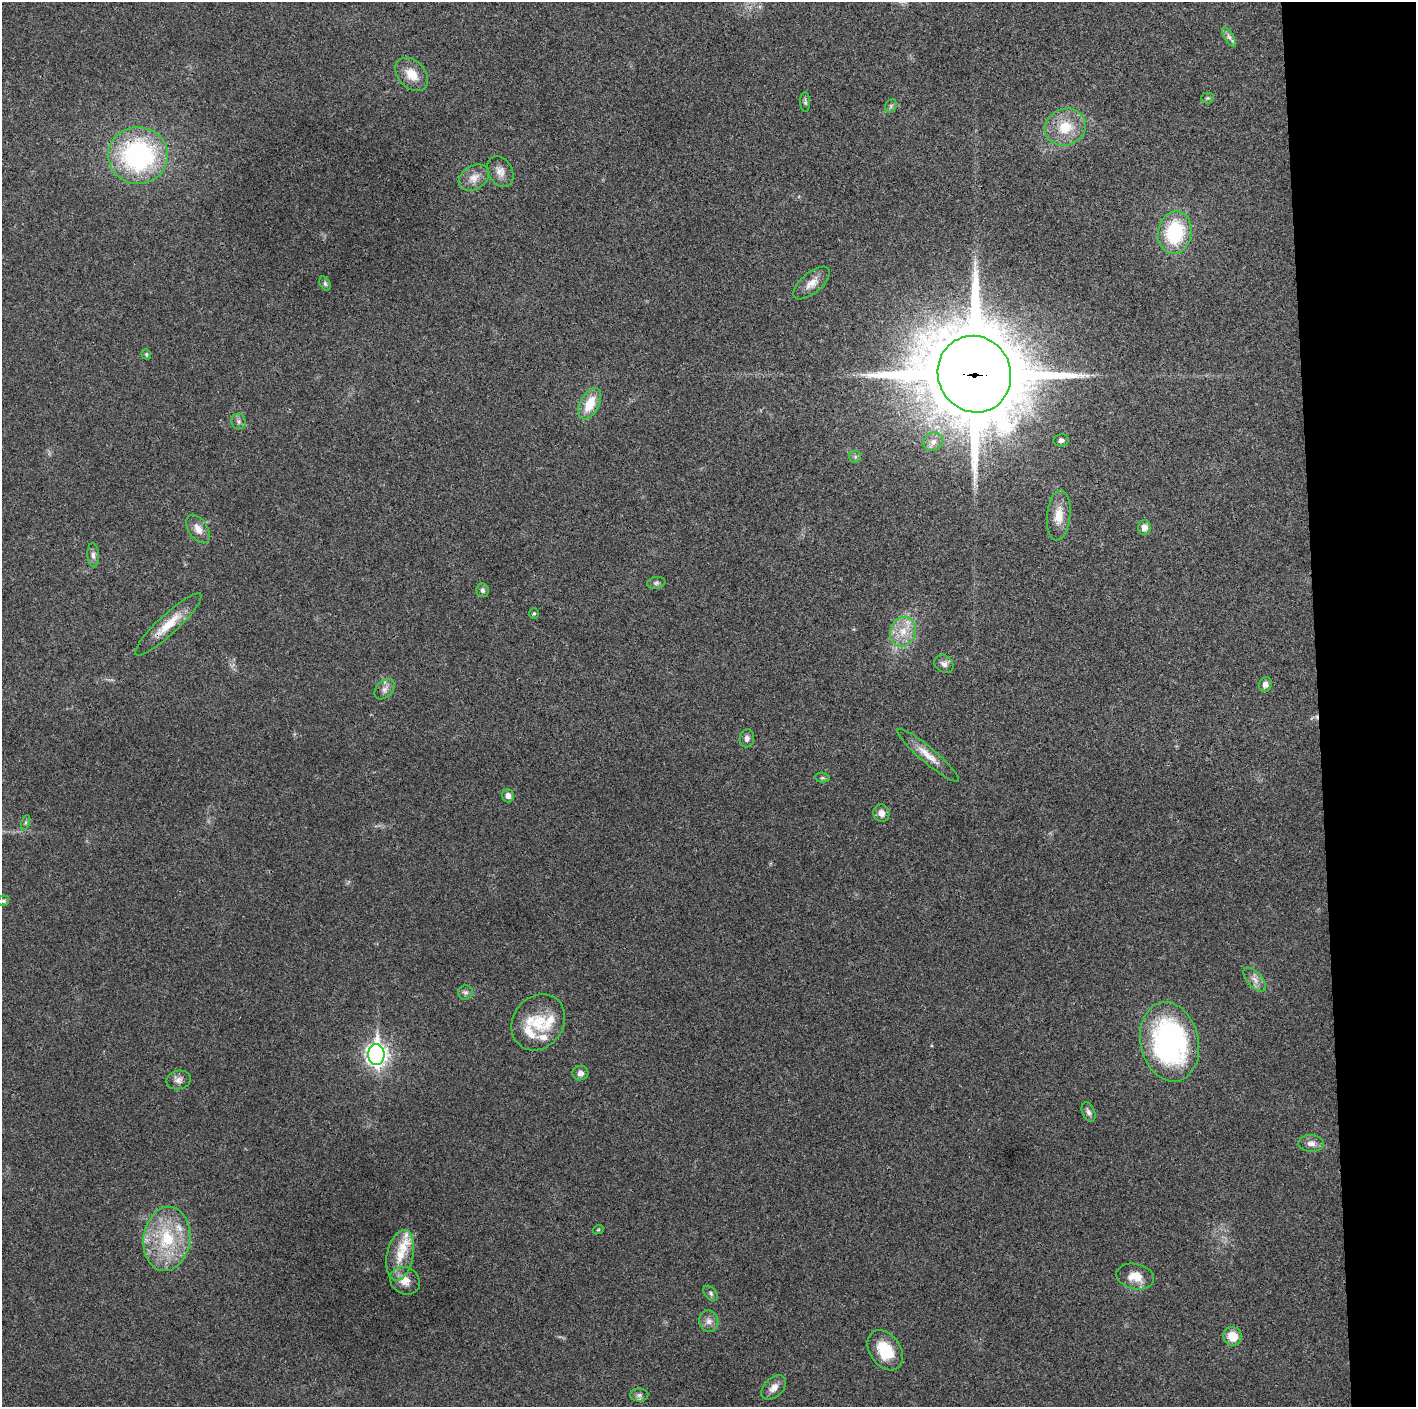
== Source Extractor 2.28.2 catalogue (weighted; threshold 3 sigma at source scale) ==
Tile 6 of 3 x 3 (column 3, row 2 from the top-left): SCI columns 2829-4242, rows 1413-2817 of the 4243 x 4226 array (HDU 1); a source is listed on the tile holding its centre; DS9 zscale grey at full resolution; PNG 1418 x 1409 px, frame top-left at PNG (2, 2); each listed source drawn as its Kron ellipse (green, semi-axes under 4 px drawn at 4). Shown black and unused: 7% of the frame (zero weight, under 3 of 4 exposures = <1% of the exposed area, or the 3 px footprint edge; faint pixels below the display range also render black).
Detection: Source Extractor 2.28.2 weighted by HDU 2 'WHT'; one run over the whole footprint, this tile lists its part. Background 0.0191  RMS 0.0039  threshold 0.0175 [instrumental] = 3 sigma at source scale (4.5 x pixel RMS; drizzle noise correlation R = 1.50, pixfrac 1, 0.05/0.05 arcsec/px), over >= 5 px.
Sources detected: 65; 1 cosmic-ray / hot-pixel residue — neither listed nor drawn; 6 inside a brighter listed object's ellipse — not listed separately; the other 58 listed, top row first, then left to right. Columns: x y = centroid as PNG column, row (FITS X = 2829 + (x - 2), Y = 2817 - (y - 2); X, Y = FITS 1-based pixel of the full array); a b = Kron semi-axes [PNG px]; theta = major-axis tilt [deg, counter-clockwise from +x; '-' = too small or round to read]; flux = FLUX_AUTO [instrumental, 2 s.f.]
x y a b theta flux
1229 37 11 4 -58 1.3
412 74 19 13 -47 6.5
1208 98 6 5 - 0.58
805 102 10 5 -87 0.81
891 106 7 5 61 0.88
1065 127 21 18 21 11
138 155 30 28 -3 65
500 172 16 12 -60 3.3
474 177 16 11 30 4
1175 233 21 16 80 27
325 283 7 5 -63 0.81
812 283 22 10 40 4.1
146 354 5 4 - 0.67
974 374 39 36 -65 5700
590 404 17 9 63 8.5
239 421 8 7 - 1.2
1061 440 8 6 9 1.1
933 442 10 9 - 2.4
855 457 6 6 - 0.8
1059 515 25 11 84 6.1
1144 528 7 6 - 2.7
198 529 16 9 -57 3.5
93 555 12 6 -86 1.5
656 583 9 6 10 1
482 590 7 6 - 1
534 613 5 4 - 0.47
168 624 44 10 43 9.3
903 632 15 12 69 6.6
944 664 10 8 -33 1.7
1265 684 7 6 - 1.8
385 689 12 8 47 1.9
747 738 9 7 83 1.6
928 755 40 7 -40 5.3
822 778 7 5 -6 0.73
508 796 7 6 - 1.7
881 813 9 8 - 2.6
26 822 8 3 71 0.65
4 901 6 5 - 0.64
1255 980 15 7 -48 2.5
465 993 7 7 - 1.2
538 1022 30 25 52 13
1170 1042 40 29 -78 82
376 1054 10 8 -89 210
580 1073 8 7 - 1.7
178 1080 12 9 13 2.1
1088 1112 10 6 -67 1.4
1311 1143 13 8 -4 2.4
598 1230 5 3 - 0.4
167 1239 32 23 82 23
400 1255 25 13 78 8.8
1135 1276 19 12 -12 6.1
405 1281 15 13 -30 4.4
711 1293 9 5 -47 0.96
709 1321 11 9 -73 2.2
1232 1336 9 9 - 6
885 1350 22 15 -55 13
774 1388 15 9 46 2.9
639 1395 9 6 1 1.2
Overlapping masked pixels (flux is a lower limit): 3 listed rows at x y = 138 155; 974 374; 168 624